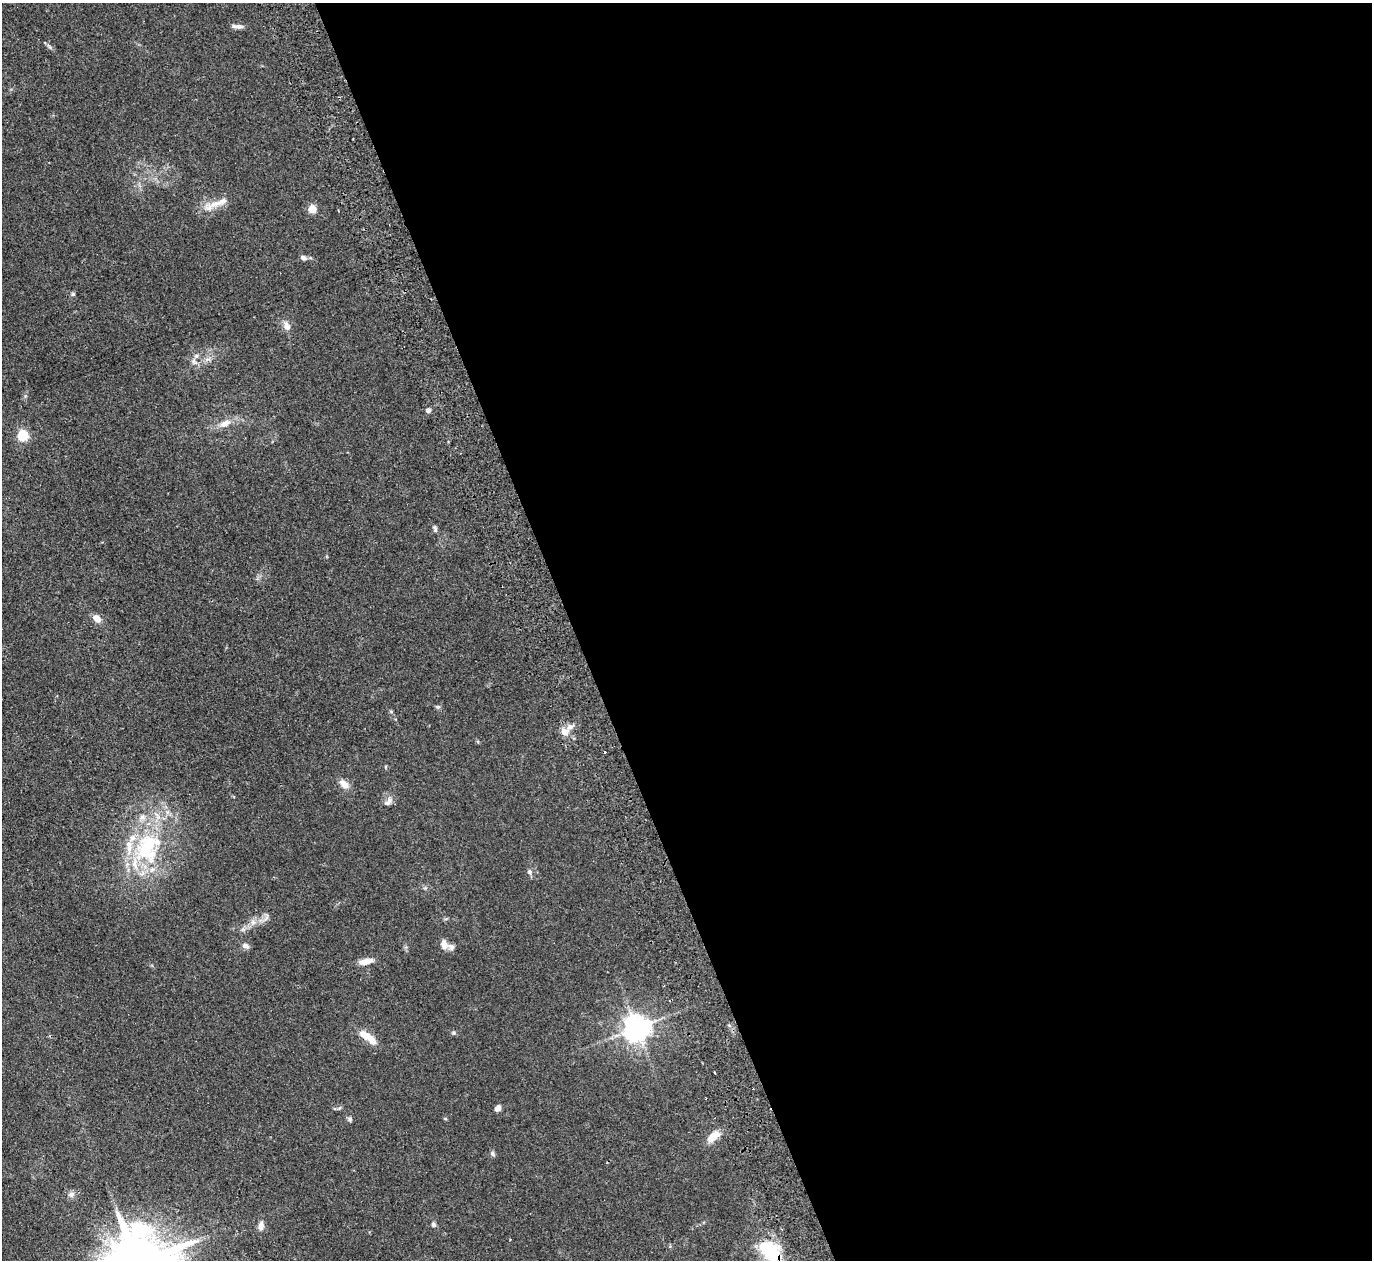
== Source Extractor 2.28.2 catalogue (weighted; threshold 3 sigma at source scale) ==
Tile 8 of 4 x 4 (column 4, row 2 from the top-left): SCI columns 4165-5534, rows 2820-4077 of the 5589 x 5512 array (HDU 1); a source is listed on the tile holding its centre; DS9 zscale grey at full resolution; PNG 1374 x 1262 px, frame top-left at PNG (2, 3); no overlay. Shown black and unused: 58% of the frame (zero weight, under 2 of 3 exposures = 3% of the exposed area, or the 3 px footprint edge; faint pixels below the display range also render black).
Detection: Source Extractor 2.28.2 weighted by HDU 2 'WHT'; one run over the whole footprint, this tile lists its part. Background 0.108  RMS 0.01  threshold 0.0448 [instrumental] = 3 sigma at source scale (4.5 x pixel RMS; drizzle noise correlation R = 1.50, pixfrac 1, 0.05/0.05 arcsec/px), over >= 5 px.
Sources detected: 41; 1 cosmic-ray / hot-pixel residue — not listed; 6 inside a brighter listed object's ellipse — not listed separately; the other 34 listed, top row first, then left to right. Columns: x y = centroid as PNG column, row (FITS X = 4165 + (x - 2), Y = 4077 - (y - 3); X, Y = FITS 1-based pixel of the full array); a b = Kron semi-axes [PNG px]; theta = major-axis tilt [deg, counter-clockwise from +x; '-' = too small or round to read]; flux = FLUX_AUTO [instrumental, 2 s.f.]
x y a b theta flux
237 26 14 5 -5 3.9
220 202 41 8 21 12
312 209 7 7 - 11
303 257 8 6 -25 2.7
73 294 5 5 - 1.5
287 326 14 8 -66 5.4
196 356 7 6 - 2.8
428 410 5 5 - 3.8
225 423 15 8 27 8.8
23 436 5 5 - 79
435 528 10 4 -77 1.9
97 618 11 8 -40 6.9
565 732 11 9 -38 7.5
344 784 15 8 -42 6.4
388 802 14 8 43 4.5
147 847 48 31 -89 96
530 872 8 6 -67 2.6
267 917 10 4 77 2.2
253 922 7 6 - 3.3
444 944 10 7 -80 6.6
245 946 10 6 -18 3.2
366 961 18 6 12 7.9
637 1028 8 8 - 970
453 1033 6 5 - 1.4
366 1036 22 9 -33 14
715 1073 3 3 - 2.2
498 1108 6 5 - 4.8
350 1119 7 5 -89 1.8
713 1137 17 9 40 12
493 1154 8 5 -62 1.9
71 1194 8 7 - 3.4
433 1224 6 5 - 2
261 1226 10 7 84 5.3
770 1251 30 19 -52 50
Overlapping masked pixels (flux is a lower limit): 1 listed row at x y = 770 1251
Isophote crosses this tile's border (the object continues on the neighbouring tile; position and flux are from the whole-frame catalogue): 1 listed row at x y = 770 1251